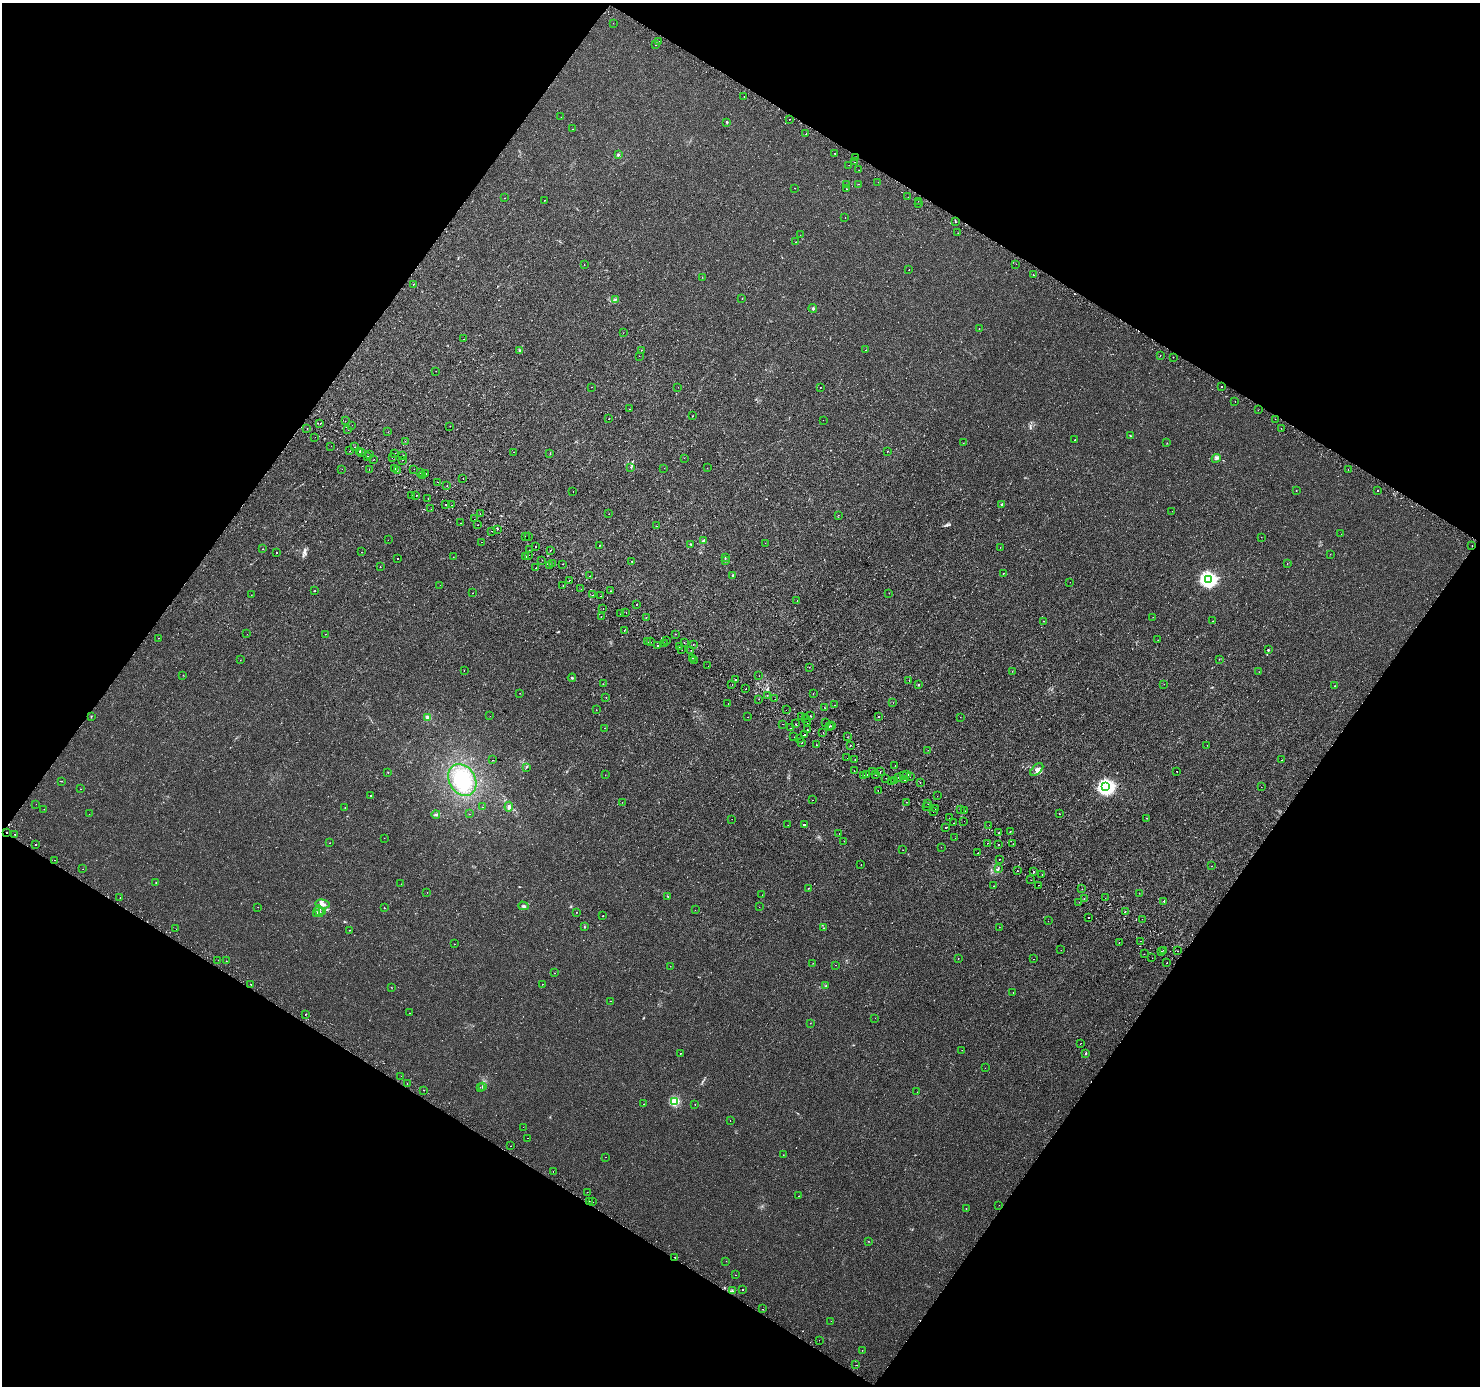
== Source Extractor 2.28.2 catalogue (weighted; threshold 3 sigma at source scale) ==
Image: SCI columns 26-5935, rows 224-5756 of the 5967 x 6046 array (HDU 1 of 3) = the unmasked area's bounding box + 8 px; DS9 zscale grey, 4 x 4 block average (1 PNG px = mean of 4 x 4 image px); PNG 1482 x 1388 px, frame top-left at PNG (2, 3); each listed source drawn as its Kron ellipse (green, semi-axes under 4 px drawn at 4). Shown black and unused: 48% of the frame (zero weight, under 2 of 3 exposures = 2% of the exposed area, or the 3 px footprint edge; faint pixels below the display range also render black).
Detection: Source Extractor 2.28.2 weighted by HDU 2 'WHT'. Background 7.86e-04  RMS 0.0022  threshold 0.0101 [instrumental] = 3 sigma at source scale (4.5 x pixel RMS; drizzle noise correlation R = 1.50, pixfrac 1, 0.0396/0.0396 arcsec/px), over >= 5 px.
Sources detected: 495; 1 too faint to see at this stretch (4 x 4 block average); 1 inside a brighter object's white glare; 35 cosmic-ray / hot-pixel residue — neither listed nor drawn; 5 coinciding with a brighter row at this scale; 4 inside a brighter listed object's ellipse — not listed separately; the other 449 listed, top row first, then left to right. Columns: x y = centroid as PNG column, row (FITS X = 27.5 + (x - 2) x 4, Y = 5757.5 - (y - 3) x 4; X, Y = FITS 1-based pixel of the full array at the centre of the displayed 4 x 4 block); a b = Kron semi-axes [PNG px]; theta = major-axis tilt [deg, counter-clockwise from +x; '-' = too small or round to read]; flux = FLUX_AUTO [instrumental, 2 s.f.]
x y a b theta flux
613 23 2 2 - 0.2
659 41 2 2 - 1.2
655 45 2 2 - 0.41
744 96 2 2 - 0.56
561 117 2 2 - 0.26
789 119 2 2 - 0.44
727 122 2 2 - 4
573 129 2 2 - 0.38
806 134 2 2 - 1.1
834 153 2 2 - 0.93
618 155 3 2 - 1.2
856 158 2 2 - 2.2
854 162 2 2 - 0.62
849 165 2 2 - 0.28
859 170 2 2 - 0.26
878 182 2 2 - 0.28
858 184 2 2 - 0.45
846 185 2 2 - 0.55
795 188 2 2 - 1.1
847 189 2 2 - 0.55
908 197 2 2 - 0.23
505 198 2 2 - 0.58
544 200 2 2 - 0.76
918 201 2 2 - 2.2
919 203 2 2 - 0.5
845 217 2 2 - 0.23
955 222 2 2 - 3.3
958 233 2 2 - 0.19
800 235 2 2 - 0.66
795 242 2 2 - 0.27
1016 264 2 2 - 1.5
584 265 2 2 - 3.6
909 270 2 2 - 0.49
1033 275 2 2 - 2
702 277 2 2 - 0.23
413 284 2 2 - 0.45
742 298 2 2 - 1.2
615 299 3 2 - 1.4
813 309 4 2 - 1.3
979 329 2 2 - 0.59
623 333 2 2 - 0.27
463 339 2 2 - 0.95
520 350 2 2 - 0.64
641 350 2 2 - 0.23
866 350 2 2 - 0.84
639 356 2 2 - 0.5
1160 356 2 2 - 1
1173 357 2 2 - 1.5
436 371 2 2 - 0.17
591 387 2 2 - 0.53
678 387 2 2 - 0.28
1222 387 2 2 - 2.3
820 388 2 2 - 0.35
1235 401 2 2 - 0.3
629 409 2 2 - 0.63
1258 410 2 2 - 0.31
692 416 2 2 - 0.46
608 419 2 2 - 0.35
1275 419 2 2 - 0.3
823 420 2 2 - 0.29
345 421 2 2 - 0.56
320 423 2 2 - 23
352 425 2 2 - 0.53
450 426 2 2 - 0.47
307 428 2 2 - 0.66
1281 428 2 2 - 0.19
348 429 2 2 - 0.84
388 432 2 2 - 0.58
1130 436 2 2 - 0.66
315 437 2 2 - 0.23
1075 440 2 2 - 1.1
405 441 2 2 - 0.32
963 443 2 2 - 0.79
1167 443 2 2 - 0.27
331 446 2 2 - 1.4
355 447 2 2 - 1
350 451 2 2 - 0.91
359 451 2 2 - 0.72
887 451 2 2 - 1.6
362 452 2 2 - 2.3
514 452 2 2 - 0.19
550 453 2 2 - 0.32
370 454 2 2 - 0.96
395 454 2 2 - 0.23
402 456 2 2 - 0.26
367 457 2 2 - 1.3
392 458 2 2 - 6.8
684 458 2 2 - 1
1216 458 4 2 - 2.3
374 459 2 2 - 0.23
402 460 2 2 - 0.44
631 467 2 2 - 0.74
395 468 2 2 - 3.3
664 468 2 2 - 0.34
707 468 2 2 - 0.21
342 469 2 2 - 1
369 469 2 2 - 2.6
414 469 2 2 - 0.23
1348 469 2 2 - 0.66
397 471 2 2 - 1.9
420 472 2 2 - 1.4
426 474 2 2 - 0.47
422 476 2 2 - 1.7
463 479 2 2 - 1.7
438 482 2 2 - 0.57
447 485 2 2 - 0.92
573 491 2 2 - 0.3
1296 491 2 2 - 0.37
1378 491 2 2 - 38
412 496 2 2 - 0.7
416 496 2 2 - 1.1
428 499 2 2 - 0.32
1002 504 2 2 - 0.72
445 505 2 2 - 3.9
452 505 2 2 - 0.44
431 509 2 2 - 4.4
1172 511 2 2 - 0.33
480 513 2 2 - 0.44
609 514 2 2 - 0.26
838 515 2 2 - 0.21
474 519 2 2 - 0.19
460 523 2 2 - 0.68
478 525 2 2 - 1.9
656 526 2 2 - 0.79
497 529 2 2 - 1.3
492 531 2 2 - 0.92
1341 534 2 2 - 0.3
525 537 2 2 - 0.56
528 537 2 2 - 1.3
1261 537 2 2 - 0.28
388 540 2 2 - 0.28
703 541 2 2 - 2.8
482 542 2 2 - 0.6
765 543 2 2 - 0.22
691 544 2 2 - 0.71
600 545 2 2 - 0.49
535 546 2 2 - 0.87
1472 546 2 2 - 1.9
1000 547 2 2 - 0.24
263 549 2 2 - 0.27
529 550 2 2 - 0.81
551 550 2 2 - 2.4
361 552 2 2 - 0.3
276 553 2 2 - 1.4
1330 554 2 2 - 0.68
529 555 2 2 - 0.26
453 557 2 2 - 0.2
526 557 2 2 - 0.26
398 558 2 2 - 0.57
725 558 2 2 - 0.5
542 560 2 2 - 0.25
725 560 3 2 - 0.63
632 561 2 2 - 0.89
552 564 2 2 - 1.4
562 564 2 2 - 1.1
1287 564 2 2 - 0.24
550 565 2 2 - 1.4
380 567 2 2 - 1.8
536 568 2 2 - 0.36
1003 573 2 2 - 0.93
733 575 3 2 - 0.66
590 576 2 2 - 3.3
1208 579 3 3 - 330
570 580 2 2 - 1.5
1070 582 2 2 - 0.6
440 585 2 2 - 0.15
563 585 2 2 - 0.56
581 589 2 2 - 0.19
315 591 2 2 - 0.27
611 591 2 2 - 8.1
473 593 2 2 - 0.32
889 593 2 2 - 0.29
251 595 2 2 - 1.4
593 595 2 2 - 1.1
600 596 2 2 - 0.58
797 601 2 2 - 0.24
636 605 2 2 - 0.43
603 609 2 2 - 1.9
626 612 2 2 - 1
621 614 2 2 - 3.8
601 617 2 2 - 0.28
646 617 2 2 - 0.43
1153 617 2 2 - 0.18
1044 621 2 2 - 2.4
1212 621 2 2 - 1.1
624 631 2 2 - 0.48
247 634 2 2 - 0.16
326 634 2 2 - 0.31
676 634 2 2 - 0.6
159 638 2 2 - 0.53
667 640 2 2 - 1.2
1158 640 2 2 - 0.4
648 642 2 2 - 0.27
651 642 2 2 - 0.91
684 642 2 2 - 0.42
665 644 2 2 - 1.6
658 645 2 2 - 0.91
693 645 2 2 - 0.56
679 647 2 2 - 0.27
682 650 2 2 - 1.2
691 650 2 2 - 0.24
1268 650 2 2 - 0.99
692 658 2 2 - 0.48
1219 659 2 2 - 0.39
240 660 2 2 - 0.24
695 660 2 2 - 0.66
708 666 2 2 - 1.9
809 667 2 2 - 0.28
464 670 2 2 - 1.1
1012 671 2 2 - 0.24
1259 672 2 2 - 0.29
183 675 2 2 - 0.41
759 676 2 2 - 0.29
572 678 4 2 - 1.1
735 679 2 2 - 1.4
909 680 2 2 - 0.32
603 684 2 2 - 0.39
1164 684 2 2 - 0.54
732 685 2 2 - 1.2
918 685 2 2 - 1.6
1335 686 2 2 - 0.8
746 689 2 2 - 3.9
520 693 2 2 - 0.27
813 694 2 2 - 0.37
767 695 2 2 - 0.28
606 698 2 2 - 1.1
759 699 2 2 - 0.32
775 699 2 2 - 0.9
893 703 2 2 - 0.2
728 704 2 2 - 0.57
834 705 2 2 - 0.26
824 707 2 2 - 0.31
596 710 2 2 - 0.43
786 710 2 2 - 0.53
91 716 2 2 - 0.45
490 716 2 2 - 0.85
801 716 2 2 - 0.67
810 716 2 2 - 0.44
878 716 2 2 - 1.9
428 717 4 3 - 3
748 717 2 2 - 1.1
960 717 2 2 - 0.28
805 718 2 2 - 1.7
807 723 2 2 - 0.89
825 723 2 2 - 0.36
782 724 2 2 - 0.31
796 724 2 2 - 1.3
832 726 2 2 - 1.8
829 727 2 2 - 0.47
604 728 2 2 - 0.22
791 728 2 2 - 3
807 730 2 2 - 0.38
823 733 2 2 - 0.28
804 735 2 2 - 1.7
794 737 2 2 - 0.62
847 737 2 2 - 0.46
799 738 2 2 - 7.2
801 743 2 2 - 0.74
816 745 2 2 - 0.9
850 745 2 2 - 3.9
1207 745 2 2 - 0.24
928 750 2 2 - 0.24
847 758 2 2 - 0.95
493 760 2 2 - 0.5
855 760 2 2 - 0.58
1282 760 2 2 - 0.72
895 766 2 2 - 1.4
526 767 2 2 - 0.77
1037 770 8 4 43 5.2
854 771 2 2 - 0.25
872 771 2 2 - 2.5
1177 771 2 2 - 1.8
388 772 2 2 - 0.28
880 772 2 2 - 1.2
867 774 2 2 - 1.4
876 774 2 2 - 1.1
605 775 2 2 - 0.21
864 775 2 2 - 0.33
907 775 2 2 - 2.2
904 776 2 2 - 2.3
910 776 2 2 - 0.4
899 777 2 2 - 3.2
886 778 2 2 - 0.24
462 780 17 13 -60 51
894 780 2 2 - 0.5
904 780 2 2 - 0.78
62 781 2 2 - 0.37
892 782 2 2 - 3.3
920 783 2 2 - 1.7
1106 787 3 3 - 330
1261 787 2 2 - 0.68
80 789 2 2 - 1.4
878 791 2 2 - 0.76
370 795 2 2 - 1.1
937 796 2 2 - 0.28
813 800 2 2 - 0.19
622 802 2 2 - 0.41
906 802 2 2 - 4.8
36 804 2 2 - 0.29
928 804 2 2 - 2
926 806 2 2 - 2
482 807 2 2 - 0.69
509 807 5 3 - 4.1
345 808 2 2 - 0.24
44 809 2 2 - 0.22
935 809 2 2 - 0.29
961 809 2 2 - 0.31
933 811 2 2 - 1.9
965 811 2 2 - 0.65
89 814 2 2 - 0.87
436 814 4 2 - 1.9
469 814 2 2 - 0.2
1059 814 2 2 - 0.36
949 818 2 2 - 0.62
1147 818 2 2 - 0.44
732 819 2 2 - 0.33
964 821 2 2 - 2
953 823 2 2 - 1
788 825 2 2 - 0.66
804 825 3 2 - 2.5
989 825 2 2 - 0.35
946 827 2 2 - 8.3
7 832 2 2 - 0.71
1010 832 2 2 - 0.59
839 833 2 2 - 0.98
999 833 2 2 - 0.7
15 834 2 2 - 1.8
384 838 2 2 - 0.27
955 838 2 2 - 0.21
844 841 2 2 - 0.35
330 843 2 2 - 0.3
987 843 2 2 - 0.33
36 844 2 2 - 0.94
998 844 2 2 - 0.49
1013 844 2 2 - 1.8
941 847 2 2 - 0.33
903 850 2 2 - 0.25
978 853 2 2 - 1.2
1000 859 2 2 - 0.94
55 860 2 2 - 1.1
861 864 2 2 - 0.26
1211 866 2 2 - 0.58
83 869 2 2 - 0.24
998 869 2 2 - 0.52
1018 871 2 2 - 2.2
1034 871 2 2 - 0.97
1042 875 2 2 - 0.62
1031 880 2 2 - 0.33
156 883 2 2 - 0.41
401 884 2 2 - 0.2
1038 885 2 2 - 0.63
993 886 2 2 - 0.35
808 888 2 2 - 0.36
1082 889 2 2 - 1.8
427 892 2 2 - 0.34
1139 893 2 2 - 0.35
762 895 2 2 - 0.4
668 896 2 2 - 0.67
120 897 2 2 - 0.24
1084 898 2 2 - 1.5
1105 898 2 2 - 0.21
1164 901 2 2 - 1.5
1079 902 2 2 - 2.4
323 904 7 3 -9 3.9
523 906 5 2 - 2.3
258 907 2 2 - 0.35
759 907 2 2 - 0.18
384 908 2 2 - 1.7
695 910 2 2 - 0.19
319 911 6 2 -70 3.7
322 912 2 2 - 0.39
576 912 2 2 - 0.35
1125 912 2 2 - 0.45
317 913 4 3 - 2.1
603 916 2 2 - 1.2
1089 918 2 2 - 2
1142 919 2 2 - 0.21
1048 921 2 2 - 0.81
584 927 3 2 - 0.84
999 927 2 2 - 0.54
824 928 2 2 - 0.4
176 929 2 2 - 0.29
350 930 2 2 - 0.47
1141 941 2 2 - 2.5
1119 942 2 2 - 0.38
455 944 2 2 - 0.2
1061 950 2 2 - 0.21
1164 950 2 2 - 1.8
1177 951 2 2 - 0.67
1161 952 2 2 - 2.5
1144 954 2 2 - 0.33
958 958 2 2 - 0.46
1152 958 2 2 - 0.24
1033 959 2 2 - 1.3
218 960 2 2 - 0.52
226 961 2 2 - 2.8
813 963 2 2 - 0.23
1167 963 2 2 - 0.99
836 965 2 2 - 0.36
670 966 2 2 - 0.22
555 973 2 2 - 0.29
251 984 2 2 - 1.5
542 984 2 2 - 0.32
826 986 2 2 - 0.61
391 987 2 2 - 0.31
1013 992 2 2 - 0.88
610 1001 2 2 - 1.6
409 1013 2 2 - 0.43
306 1014 2 2 - 0.77
875 1018 2 2 - 0.16
810 1023 2 2 - 0.57
1081 1043 2 2 - 0.29
962 1050 2 2 - 0.15
680 1053 2 2 - 1.5
1086 1053 3 2 - 0.8
985 1068 2 2 - 0.2
401 1076 2 2 - 0.36
407 1084 2 2 - 0.28
482 1086 3 2 - 0.71
480 1087 2 2 - 0.14
424 1090 2 2 - 0.33
917 1092 2 2 - 0.49
675 1101 2 2 - 59
644 1104 2 2 - 1.2
695 1104 2 2 - 0.38
730 1121 2 2 - 0.27
523 1127 2 2 - 0.17
527 1138 2 2 - 0.96
511 1146 2 2 - 1
783 1155 2 2 - 0.47
605 1157 2 2 - 0.54
553 1172 2 2 - 0.64
587 1192 2 2 - 0.18
799 1196 2 2 - 0.79
589 1201 2 2 - 1.9
593 1202 2 2 - 0.26
999 1205 2 2 - 0.22
966 1208 2 2 - 0.34
868 1241 2 2 - 0.41
675 1257 2 2 - 1.3
726 1261 2 2 - 0.43
735 1275 2 2 - 0.26
743 1289 2 2 - 1.8
732 1291 2 2 - 0.57
762 1309 2 2 - 1.4
831 1321 2 2 - 0.2
819 1340 2 2 - 0.68
862 1350 2 2 - 0.53
856 1365 2 2 - 0.46
Overlapping masked pixels (flux is a lower limit): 3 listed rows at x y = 1472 546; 7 832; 675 1257
Diffuse or blended objects may show on this block-average render without a row.